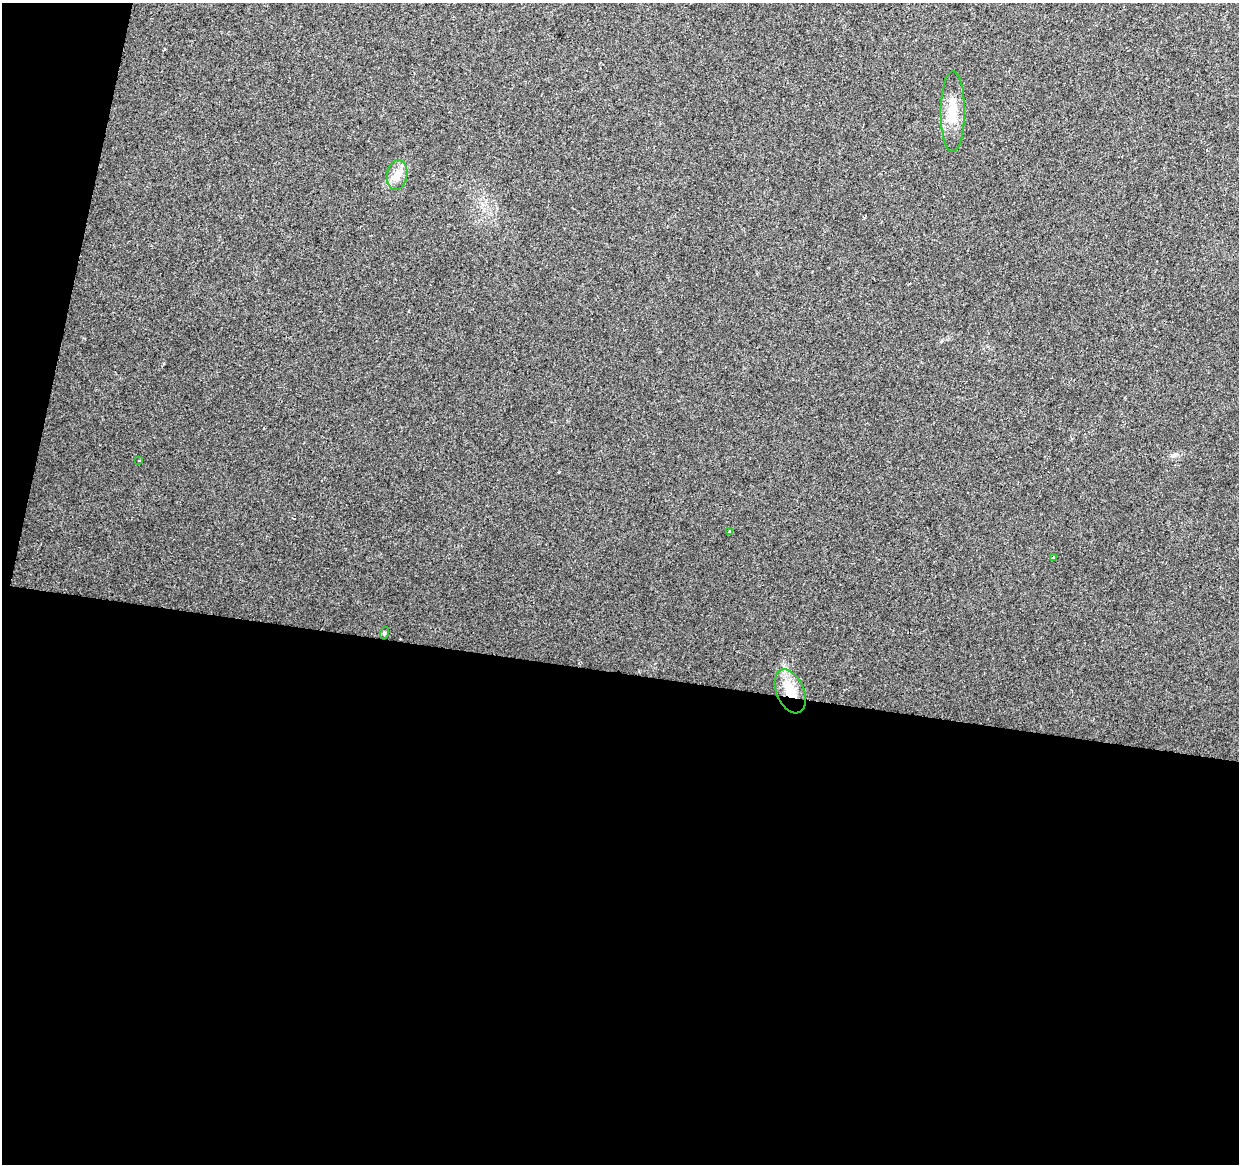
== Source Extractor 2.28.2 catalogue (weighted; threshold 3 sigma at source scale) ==
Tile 13 of 4 x 4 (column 1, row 4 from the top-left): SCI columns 13-1249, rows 286-1447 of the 4961 x 5162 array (HDU 1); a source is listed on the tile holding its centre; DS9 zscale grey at full resolution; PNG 1241 x 1166 px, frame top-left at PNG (2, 3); each listed source drawn as its Kron ellipse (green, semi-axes under 4 px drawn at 4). Shown black and unused: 45% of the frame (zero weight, under 2 of 3 exposures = <1% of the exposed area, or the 3 px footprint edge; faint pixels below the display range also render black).
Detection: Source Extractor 2.28.2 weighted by HDU 2 'WHT'; one run over the whole footprint, this tile lists its part. Background 0.0101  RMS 0.0057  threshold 0.0259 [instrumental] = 3 sigma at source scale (4.5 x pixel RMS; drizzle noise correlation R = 1.50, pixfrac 1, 0.0396/0.0396 arcsec/px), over >= 5 px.
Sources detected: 7; all 7 listed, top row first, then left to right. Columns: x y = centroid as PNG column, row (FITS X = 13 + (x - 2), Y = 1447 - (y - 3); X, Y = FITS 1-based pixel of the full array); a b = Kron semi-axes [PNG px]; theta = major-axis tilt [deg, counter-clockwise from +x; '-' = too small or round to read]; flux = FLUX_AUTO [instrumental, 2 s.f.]
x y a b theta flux
953 112 40 12 90 13
397 175 15 10 81 5.5
139 460 3 2 - 0.46
730 532 3 3 - 1.9
1054 558 4 3 - 0.78
384 633 6 4 72 0.75
790 691 23 13 -67 15
Overlapping masked pixels (flux is a lower limit): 1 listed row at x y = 790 691